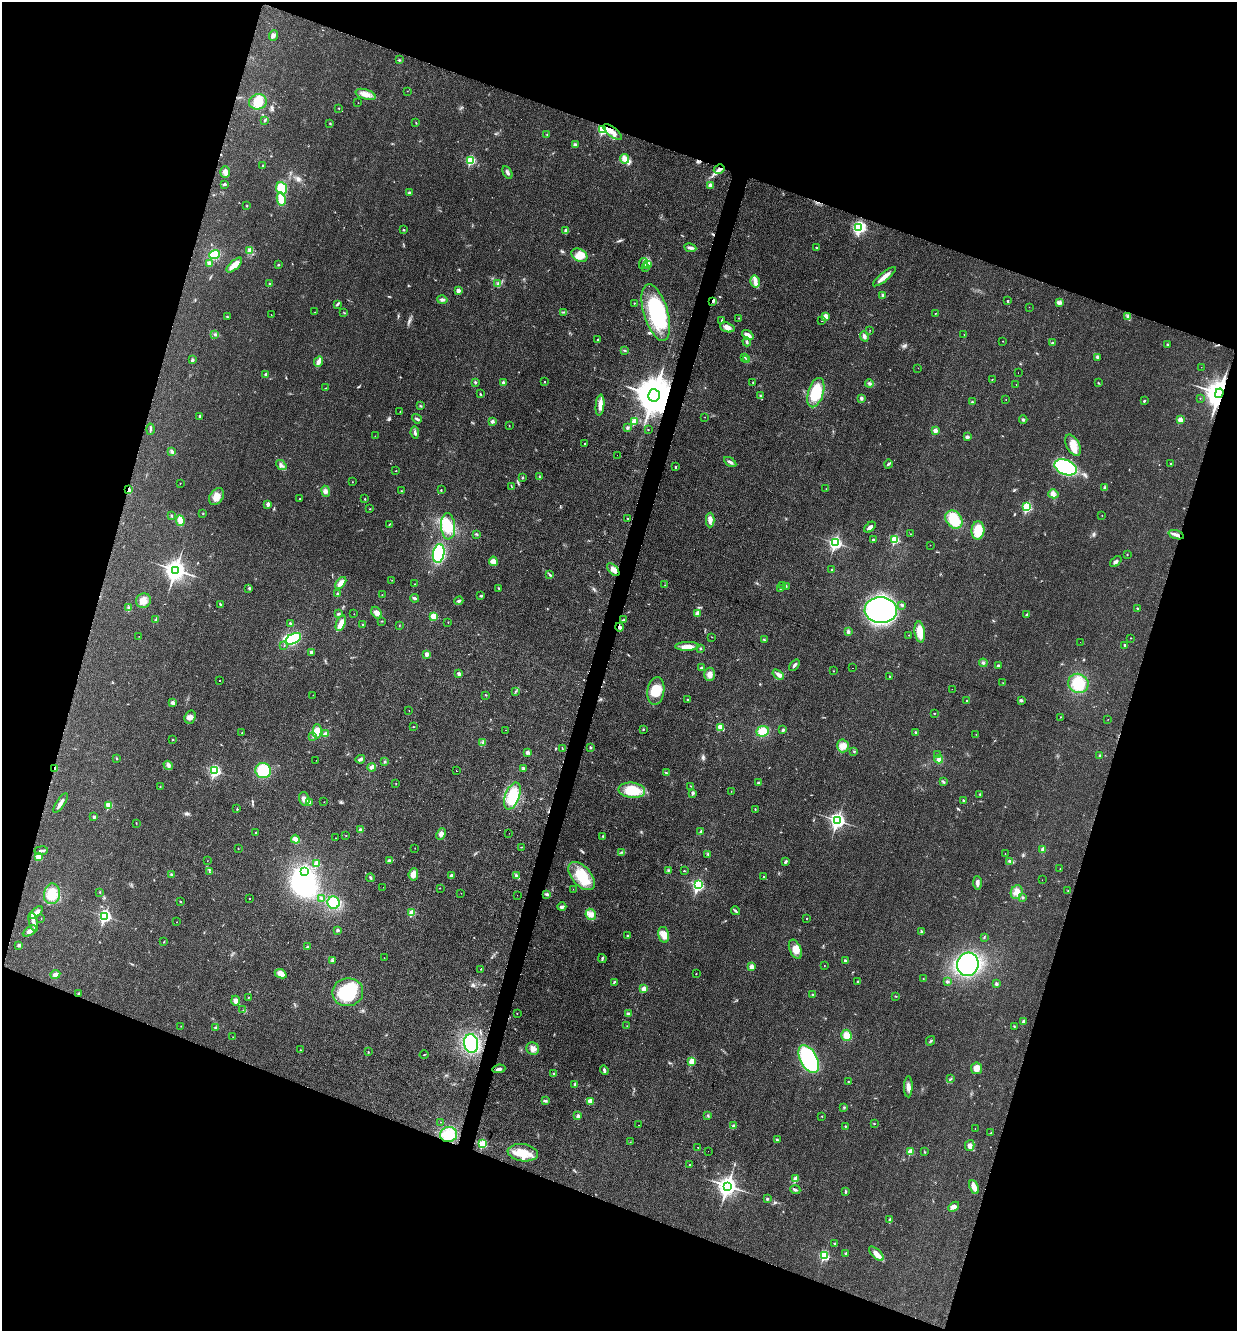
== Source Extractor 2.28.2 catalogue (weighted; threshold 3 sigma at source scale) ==
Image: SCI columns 273-5211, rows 11-5324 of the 5351 x 5330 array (HDU 1 of 3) = the unmasked area's bounding box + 8 px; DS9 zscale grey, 4 x 4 block average (1 PNG px = mean of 4 x 4 image px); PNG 1239 x 1333 px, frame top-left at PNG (2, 2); each listed source drawn as its Kron ellipse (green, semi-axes under 4 px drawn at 4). Shown black and unused: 38% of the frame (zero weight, under 3 of 4 exposures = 1% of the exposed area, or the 3 px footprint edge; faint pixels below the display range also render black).
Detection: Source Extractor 2.28.2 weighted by HDU 2 'WHT'. Background 0.0553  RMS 0.0054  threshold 0.0241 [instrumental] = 3 sigma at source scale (4.5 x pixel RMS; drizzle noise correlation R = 1.50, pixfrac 1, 0.05/0.05 arcsec/px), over >= 5 px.
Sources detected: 509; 1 too faint to see at this stretch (4 x 4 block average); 6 inside a brighter object's white glare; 8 cosmic-ray / hot-pixel residue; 1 long thin detection or spike segment (spike, bleed or trail) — neither listed nor drawn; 5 coinciding with a brighter row at this scale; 20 inside a brighter listed object's ellipse — not listed separately; the other 468 listed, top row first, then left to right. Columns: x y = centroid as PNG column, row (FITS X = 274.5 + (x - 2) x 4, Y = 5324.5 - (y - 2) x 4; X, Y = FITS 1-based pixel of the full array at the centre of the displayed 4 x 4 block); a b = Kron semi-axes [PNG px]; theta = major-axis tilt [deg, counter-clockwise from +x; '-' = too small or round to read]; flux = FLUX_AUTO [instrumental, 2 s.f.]
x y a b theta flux
273 35 5 3 - 6.8
399 60 3 2 - 3.6
407 91 2 2 - 0.88
366 94 10 5 -17 25
258 102 9 7 16 57
358 103 2 2 - 0.91
339 108 2 2 - 1.6
265 120 4 2 - 3.3
416 123 3 2 - 1.6
330 124 2 2 - 2.2
603 130 2 2 - 240
612 132 11 4 -37 24
547 134 2 2 - 1.1
575 145 3 3 - 9.7
624 159 4 3 - 25
471 160 2 2 - 240
263 166 2 2 - 8.3
719 169 5 3 - 11
225 172 5 4 - 13
507 172 7 3 -61 8.9
224 184 3 2 - 4.8
710 185 3 3 - 11
282 188 6 5 - 88
409 192 4 2 - 3.6
281 199 6 4 -79 39
247 206 2 2 - 4.2
859 227 3 3 - 300
403 230 2 2 - 2.7
566 231 4 3 - 14
816 247 2 2 - 4.1
690 248 6 3 -9 9.5
250 251 3 2 - 3.4
214 254 5 4 - 45
579 255 8 6 -32 28
209 263 4 2 - 14
643 264 5 3 - 8.2
648 264 3 3 - 7.4
234 265 10 4 42 26
278 265 3 2 - 2.5
645 267 3 2 - 3.2
884 277 14 3 40 26
755 281 6 5 - 15
270 284 2 2 - 3.1
498 284 4 2 - 3.5
458 291 2 2 - 35
883 295 4 2 - 4.6
442 300 5 3 - 7.6
713 301 3 2 - 4.2
1008 301 2 2 - 5.6
1059 302 3 2 - 5
634 303 2 2 - 2.6
337 304 4 2 - 3.9
1029 307 2 2 - 0.53
315 312 2 2 - 0.8
564 312 2 2 - 2.4
344 313 2 2 - 1.2
656 313 29 12 -73 250
935 313 2 2 - 2.5
271 315 2 2 - 1.4
227 316 2 2 - 1.8
1128 316 4 3 - 5.4
825 317 4 3 - 18
739 318 2 2 - 0.82
722 321 4 2 - 3.3
821 321 2 2 - 1.3
727 327 7 4 -20 16
870 330 2 2 - 0.86
215 334 2 2 - 2.4
748 335 6 3 -37 22
964 335 2 2 - 0.81
864 336 5 3 - 10
598 340 2 2 - 8.5
1003 341 2 2 - 2.6
747 342 4 2 - 4.4
1052 343 2 2 - 5.6
1167 345 3 2 - 3.1
624 350 3 2 - 2.6
745 357 2 2 - 1.3
1097 357 3 3 - 5.4
192 360 2 2 - 16
747 360 3 2 - 3.5
319 361 6 3 66 24
1201 367 2 2 - 0.7
918 368 2 2 - 1.8
1018 373 2 2 - 1.5
266 375 2 2 - 22
992 379 2 2 - 1.1
475 382 3 2 - 3.9
544 382 2 2 - 2.5
503 383 3 3 - 6.5
753 383 2 2 - 1.4
869 383 4 3 - 6.2
1098 383 2 2 - 2.2
1016 384 2 2 - 0.82
325 388 2 2 - 1.2
816 393 15 7 73 110
1219 393 5 3 - 4400
480 394 3 2 - 2.2
654 395 6 6 - 11000
760 396 3 2 - 2.2
861 398 4 2 - 7.2
1200 398 2 2 - 1.6
1006 400 2 2 - 0.9
1144 401 2 2 - 7.4
972 402 4 2 - 2.9
600 405 10 4 84 21
420 406 3 2 - 3
400 411 2 2 - 0.96
200 416 2 2 - 11
705 417 2 2 - 0.91
417 419 5 2 - 6.2
1023 420 4 3 - 5.9
1180 420 2 2 - 57
492 421 2 2 - 21
634 421 2 2 - 95
509 426 2 2 - 1.7
627 428 4 3 - 4.7
150 429 5 2 - 5.2
648 430 2 2 - 2.4
935 431 2 2 - 38
415 433 6 3 -81 6.7
375 436 2 2 - 0.7
967 437 3 3 - 7.7
584 443 2 2 - 17
1073 445 12 6 -61 36
172 451 4 3 - 5.4
617 455 2 2 - 0.85
730 462 7 3 -33 9.2
1171 463 2 2 - 2.5
888 464 4 2 - 4.5
281 465 5 3 - 7.9
675 467 3 2 - 3.1
1066 467 12 7 -22 270
396 471 3 2 - 1
539 477 3 2 - 2.5
522 478 2 2 - 6.5
352 482 2 2 - 0.99
180 483 2 2 - 1.6
512 487 2 2 - 1.6
1104 488 3 2 - 3.2
129 489 4 2 - 8.4
826 489 2 2 - 1.3
441 490 3 2 - 1.6
325 491 5 3 - 8.9
401 491 2 2 - 1.1
1053 494 5 4 - 11
216 497 9 6 57 28
300 499 2 2 - 1.4
365 499 2 2 - 3.3
268 504 2 2 - 32
1027 507 2 2 - 280
370 509 2 2 - 1.1
203 513 2 2 - 1.4
1102 515 2 2 - 1.5
172 516 4 2 - 2.6
628 518 2 2 - 1.3
954 519 10 7 -53 89
710 520 7 4 89 17
180 521 5 3 - 35
389 524 3 2 - 1.8
448 526 13 7 -86 74
870 527 7 3 42 10
978 530 9 6 86 66
476 534 2 2 - 2.4
910 534 2 2 - 1.3
1176 535 8 3 -18 12
895 539 2 2 - 210
873 540 2 2 - 14
835 543 3 2 - 600
930 545 2 2 - 0.83
439 553 9 5 79 230
1127 554 2 2 - 2.9
493 561 5 4 - 17
1116 561 7 3 42 7.8
176 570 4 3 - 2100
613 570 8 3 -49 23
832 570 2 2 - 11
549 574 2 2 - 1.7
392 580 2 2 - 1.2
341 583 7 3 50 25
415 584 2 2 - 1.4
665 585 2 2 - 1.2
783 585 2 2 - 3.7
786 586 2 2 - 1.6
249 588 3 2 - 1.7
499 588 3 2 - 2.7
780 589 2 2 - 1.9
337 594 2 2 - 3.7
382 595 2 2 - 1.6
481 596 3 2 - 4.4
415 598 4 2 - 6.2
143 601 7 7 - 22
459 601 4 2 - 5.6
220 605 3 2 - 3.7
902 605 3 2 - 3
128 607 2 2 - 2.4
1137 608 2 2 - 2.6
881 610 16 13 -4 570
377 613 6 4 -58 17
698 613 4 3 - 11
338 614 3 2 - 5.3
354 614 2 2 - 1
1027 615 4 2 - 6.6
433 616 2 2 - 94
156 619 3 2 - 3.2
623 620 2 2 - 2.5
382 621 2 2 - 1.4
448 622 2 2 - 1.1
290 623 2 2 - 6.9
341 623 8 4 69 23
363 624 2 2 - 2.6
399 626 2 2 - 1.1
619 627 4 3 - 6.8
848 632 3 3 - 5.3
920 632 11 5 -83 48
909 635 2 2 - 1.3
139 636 2 2 - 0.56
712 637 2 2 - 1
1130 638 2 2 - 1.2
293 639 8 5 27 120
764 640 4 2 - 3.6
1080 642 2 2 - 0.58
284 645 2 2 - 1.7
1125 645 2 2 - 4.7
687 646 12 4 1 25
700 648 2 2 - 6.7
311 652 2 2 - 17
426 654 2 2 - 40
983 663 4 2 - 3.3
794 665 6 2 51 6.6
998 666 2 2 - 16
701 668 2 2 - 7.1
852 668 2 2 - 0.68
834 671 2 2 - 2
459 674 4 3 - 8.9
710 674 7 5 -88 19
778 674 6 3 -35 10
889 676 2 2 - 2.9
220 680 2 2 - 3.8
1003 683 2 2 - 0.99
1078 683 10 9 - 72
952 689 2 2 - 0.8
656 691 14 8 82 59
515 692 2 2 - 1.6
313 695 2 2 - 0.98
486 695 3 2 - 2.1
688 700 2 2 - 3
967 700 2 2 - 4.1
1021 700 3 3 - 5.6
173 703 2 2 - 32
409 711 2 2 - 0.78
935 713 2 2 - 1.4
190 717 7 5 70 14
1061 717 2 2 - 1.3
1108 719 2 2 - 0.63
413 727 3 2 - 1.5
720 727 2 2 - 56
643 729 2 2 - 2.5
506 730 2 2 - 1
783 730 3 2 - 4.8
317 731 7 4 89 35
763 731 6 5 - 45
916 732 3 2 - 3.5
242 733 2 2 - 1.7
325 734 3 3 - 11
976 734 2 2 - 0.78
313 737 2 2 - 2.5
172 740 2 2 - 1.9
482 742 3 2 - 4.7
843 746 6 6 - 19
590 747 2 2 - 3.5
562 749 2 2 - 0.91
527 752 2 2 - 30
854 752 2 2 - 1.7
937 755 2 2 - 2.1
1100 756 3 2 - 5.2
116 758 3 2 - 2.2
360 759 4 3 - 8.6
939 759 4 4 - 9.6
316 760 2 2 - 3.1
385 762 3 2 - 3.1
168 765 5 4 - 8.5
372 767 4 3 - 8.8
55 768 3 3 - 4.6
523 768 3 2 - 2.9
215 771 3 2 - 420
263 771 8 7 - 120
456 771 2 2 - 1.8
666 773 4 2 - 2.4
943 782 3 2 - 3.6
759 783 3 3 - 5
396 784 2 2 - 1.2
691 786 2 2 - 1.2
160 787 3 2 - 1.8
632 790 13 7 -5 98
731 791 2 2 - 0.63
693 793 2 2 - 15
980 794 3 2 - 2.4
512 796 14 7 69 130
304 799 7 5 -73 17
964 801 3 2 - 2.3
309 802 3 2 - 3.6
324 802 2 2 - 1.1
60 803 11 3 57 16
109 805 2 2 - 110
237 809 3 2 - 2.1
755 809 3 2 - 2.1
94 817 3 3 - 4.7
837 821 3 3 - 910
136 823 3 2 - 1.1
361 830 3 3 - 7.3
701 832 3 3 - 4.9
255 833 2 2 - 2.9
509 833 2 2 - 0.51
441 834 6 4 63 13
346 836 2 2 - 0.87
603 836 2 2 - 4.1
335 838 2 2 - 1.4
295 839 5 4 - 18
521 847 2 2 - 1.5
238 848 2 2 - 1.3
415 848 2 2 - 0.71
1043 849 2 2 - 32
41 851 6 2 8 6.5
622 852 2 2 - 1.6
708 854 2 2 - 1.8
1005 854 2 2 - 0.99
38 857 4 4 - 12
207 861 2 2 - 0.6
389 861 4 2 - 6.6
1010 861 4 2 - 6.2
786 862 3 2 - 6.5
317 863 2 2 - 69
1060 869 2 2 - 1.1
668 870 2 2 - 3
684 871 3 2 - 1.7
209 872 2 2 - 1.7
304 872 3 3 - 400
413 874 6 5 - 24
172 875 3 2 - 3.1
451 876 4 2 - 13
516 876 4 2 - 7.6
582 876 17 9 -47 92
764 876 2 2 - 4.2
370 878 4 2 - 4.3
1042 880 2 2 - 0.65
977 883 7 3 -88 11
699 885 2 2 - 280
383 887 2 2 - 0.52
440 888 2 2 - 1.1
573 889 2 2 - 0.52
1068 891 2 2 - 1.5
100 892 2 2 - 1.7
1017 892 7 5 65 21
461 893 2 2 - 0.8
52 894 10 8 82 49
547 894 4 2 - 4.7
517 895 2 2 - 0.54
1023 897 2 2 - 4.1
249 898 2 2 - 2.7
321 899 2 2 - 3.4
180 902 2 2 - 2
334 903 6 6 - 63
562 907 4 3 - 7
735 911 4 2 - 4.7
36 913 8 3 44 23
412 913 2 2 - 110
591 914 6 5 - 16
105 916 3 2 - 570
41 918 2 2 - 0.92
807 918 2 2 - 3.1
33 922 10 4 -76 17
177 922 2 2 - 0.8
337 930 2 2 - 5.4
30 931 8 4 32 15
921 932 3 2 - 4.4
664 935 8 5 -77 23
627 936 3 2 - 2.9
984 937 2 2 - 1.2
164 942 2 2 - 2
19 945 3 2 - 6.2
308 947 3 2 - 5.2
795 949 10 5 -66 29
384 958 2 2 - 1.3
602 959 4 2 - 4.7
332 960 2 2 - 2.5
846 961 3 2 - 5.3
968 964 12 10 73 480
824 966 2 2 - 1
751 967 2 2 - 41
481 969 2 2 - 1.8
55 974 5 4 - 11
281 974 6 4 -24 24
696 974 2 2 - 1.1
923 979 2 2 - 0.96
858 981 2 2 - 5.5
614 982 3 2 - 3.6
947 982 3 2 - 2.8
996 984 3 2 - 5.9
644 989 2 2 - 54
348 992 15 14 - 160
78 993 2 2 - 3.4
813 995 2 2 - 3.4
895 996 3 2 - 2.2
248 997 2 2 - 2.3
235 1001 5 4 - 15
243 1010 2 2 - 0.71
517 1013 2 2 - 1.5
628 1014 4 2 - 5.2
1024 1021 2 2 - 21
181 1026 2 2 - 0.75
627 1026 2 2 - 1
1014 1026 2 2 - 1.8
216 1028 4 3 - 4.4
846 1035 5 5 - 31
233 1037 2 2 - 1.2
931 1041 5 2 - 2.9
471 1043 9 7 -82 200
533 1049 6 6 - 18
300 1050 2 2 - 2.1
368 1051 2 2 - 2
424 1054 4 2 - 1.7
809 1059 15 8 -62 310
692 1061 2 2 - 110
976 1068 6 5 - 27
499 1069 6 3 6 8
604 1070 5 2 - 6.4
554 1074 2 2 - 19
951 1079 2 2 - 1.2
848 1082 2 2 - 1.5
575 1085 3 2 - 7.9
908 1087 10 3 89 16
545 1101 3 2 - 7.1
590 1101 2 2 - 61
844 1107 2 2 - 2.9
708 1115 3 2 - 2.8
578 1116 4 2 - 5.9
822 1116 2 2 - 2.8
440 1122 2 2 - 1
874 1123 2 2 - 1.8
639 1125 2 2 - 2
733 1126 3 3 - 5.6
845 1126 2 2 - 3.4
975 1129 2 2 - 0.57
991 1133 2 2 - 1.5
449 1134 8 7 - 79
777 1140 3 2 - 4.5
630 1142 2 2 - 0.76
483 1144 2 2 - 160
970 1145 5 4 - 14
698 1147 2 2 - 5.1
708 1151 2 2 - 0.76
910 1152 2 2 - 73
924 1152 2 2 - 1.5
523 1153 15 8 -8 53
690 1165 2 2 - 3.7
796 1179 2 2 - 66
728 1186 4 3 - 1800
974 1187 7 3 -67 26
795 1190 5 2 - 7.1
845 1192 3 2 - 4
767 1199 2 2 - 9.8
954 1207 6 4 41 10
890 1220 3 3 - 4.3
835 1244 3 2 - 2.9
846 1253 2 2 - 12
876 1254 9 4 -44 22
824 1255 3 2 - 290
Overlapping masked pixels (flux is a lower limit): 8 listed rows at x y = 603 130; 719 169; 713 301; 1219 393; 654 395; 129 489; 619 627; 55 768
Diffuse or blended objects may show on this block-average render without a row.